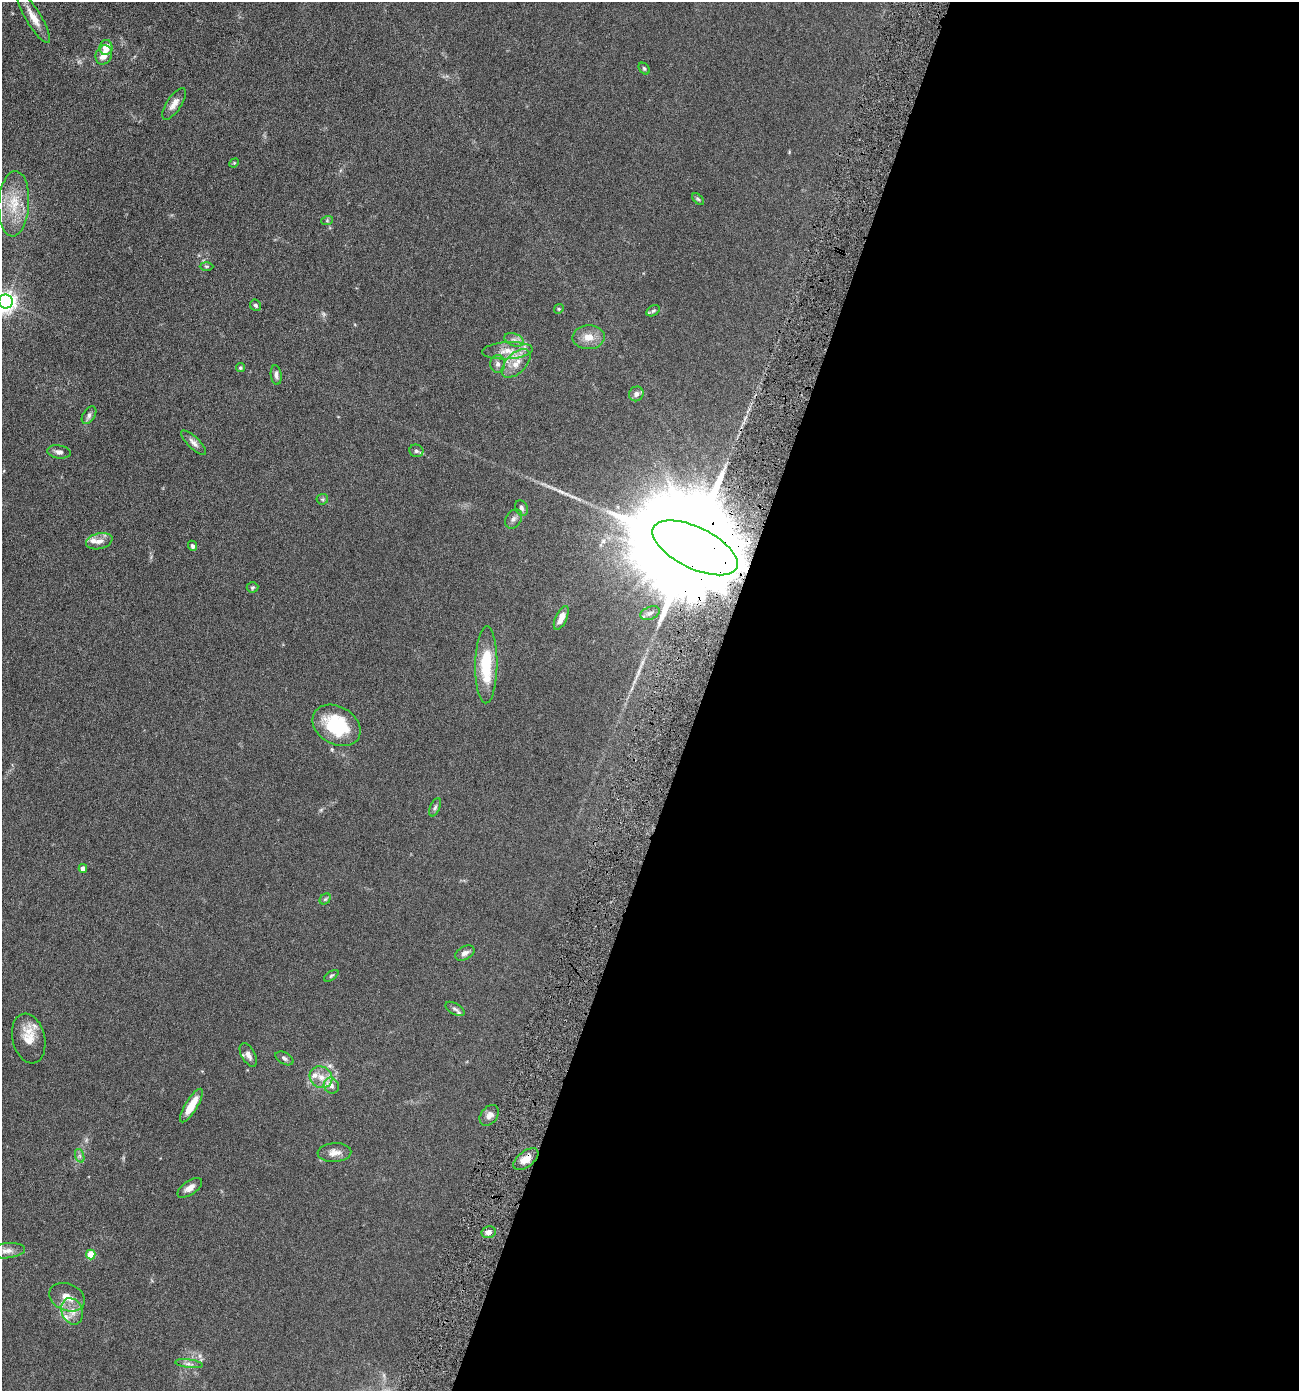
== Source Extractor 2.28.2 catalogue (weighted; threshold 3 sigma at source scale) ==
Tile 12 of 4 x 4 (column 4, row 3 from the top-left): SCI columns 4030-5326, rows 1390-2778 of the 5598 x 5556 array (HDU 1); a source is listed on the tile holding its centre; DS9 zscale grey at full resolution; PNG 1301 x 1393 px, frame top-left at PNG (2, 2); each listed source drawn as its Kron ellipse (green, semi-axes under 4 px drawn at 4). Shown black and unused: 46% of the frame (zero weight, under 4 of 8 exposures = <1% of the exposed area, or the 3 px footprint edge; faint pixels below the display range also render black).
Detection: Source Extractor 2.28.2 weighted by HDU 2 'WHT'; one run over the whole footprint, this tile lists its part. Background 0.062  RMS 0.0055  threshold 0.0225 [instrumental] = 3 sigma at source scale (4.09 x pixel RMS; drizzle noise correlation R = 1.36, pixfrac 0.8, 0.05/0.05 arcsec/px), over >= 5 px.
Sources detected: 67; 7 inside a brighter listed object's ellipse — not listed separately; the other 60 listed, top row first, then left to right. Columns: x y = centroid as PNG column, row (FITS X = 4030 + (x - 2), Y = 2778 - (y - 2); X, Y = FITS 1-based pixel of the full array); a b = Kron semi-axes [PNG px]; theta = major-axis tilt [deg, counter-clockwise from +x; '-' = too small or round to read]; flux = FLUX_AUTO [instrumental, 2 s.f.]
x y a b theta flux
34 18 29 7 -59 6.2
106 47 7 6 - 5.7
104 55 10 8 66 4.2
644 69 6 4 -49 0.75
174 104 18 7 56 3.3
234 163 5 4 - 0.46
698 199 7 4 -44 0.74
14 204 33 15 87 14
327 221 6 4 19 0.56
206 266 7 3 0 0.59
6 301 7 7 - 270
256 305 6 5 - 0.88
559 309 5 4 - 0.59
653 311 7 5 30 0.85
589 337 16 12 3 5.3
514 340 10 6 -21 2
507 351 25 8 3 6.3
516 363 18 10 44 5.8
498 364 9 7 89 1.8
240 368 4 4 - 0.69
276 375 10 5 -82 1.6
636 394 7 7 - 1.7
89 415 10 6 57 1.5
193 443 16 5 -44 2.2
416 451 7 6 - 1.2
59 452 11 6 -8 1.7
322 499 6 5 - 0.73
521 508 8 6 -66 1.2
513 519 10 7 58 1.7
99 541 13 8 14 3
192 546 5 4 - 1
695 548 46 20 -26 23000
252 587 6 5 - 0.73
650 613 10 6 22 1.6
561 618 13 5 65 4.7
486 665 38 11 89 20
337 725 26 19 -31 26
435 807 9 5 65 1.1
83 868 4 4 - 2.4
325 899 6 5 - 0.76
465 953 10 6 28 2.1
331 976 8 4 35 0.67
455 1009 10 5 -32 1.3
29 1038 25 16 -77 8.6
248 1055 13 7 -61 2.5
284 1058 10 6 -28 1.2
321 1077 12 10 -35 4.7
331 1086 8 7 - 2.1
191 1106 19 6 59 8.1
489 1115 12 8 52 2.7
334 1153 17 9 4 3.7
80 1156 7 4 -71 0.99
526 1159 14 8 38 5.1
190 1188 14 7 35 2.7
489 1232 7 6 - 2.1
7 1251 18 7 6 3.5
91 1255 5 4 - 13
67 1297 18 13 -24 6.6
72 1311 13 10 -67 4.5
189 1364 14 4 -7 1.6
Overlapping masked pixels (flux is a lower limit): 2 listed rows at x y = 695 548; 526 1159
Isophote crosses this tile's border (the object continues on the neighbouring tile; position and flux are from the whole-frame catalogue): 1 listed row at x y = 6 301